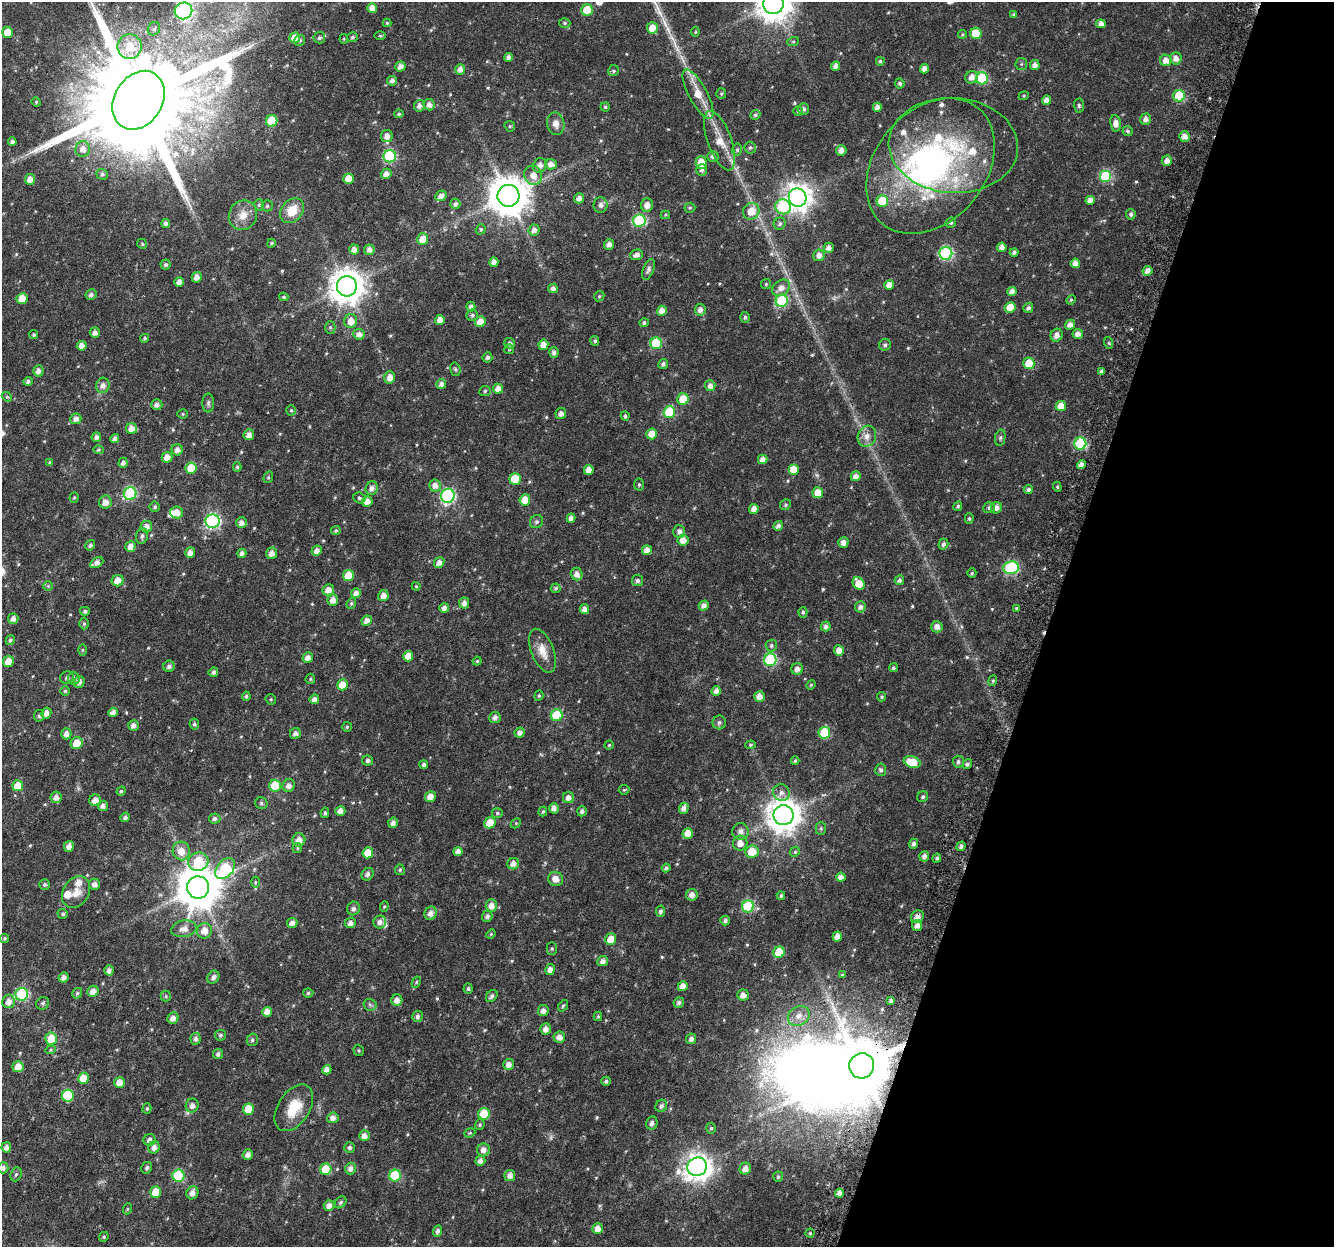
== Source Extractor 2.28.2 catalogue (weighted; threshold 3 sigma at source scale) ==
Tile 8 of 4 x 4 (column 4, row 2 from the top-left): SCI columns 4051-5382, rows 2797-4041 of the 5445 x 5654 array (HDU 1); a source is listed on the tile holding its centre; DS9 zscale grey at full resolution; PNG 1336 x 1249 px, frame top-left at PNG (2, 2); each listed source drawn as its Kron ellipse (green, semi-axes under 4 px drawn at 4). Shown black and unused: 21% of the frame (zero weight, under 3 of 6 exposures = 5% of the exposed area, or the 3 px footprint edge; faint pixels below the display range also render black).
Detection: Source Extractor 2.28.2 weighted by HDU 2 'WHT'; one run over the whole footprint, this tile lists its part. Background 0.0185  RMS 0.0024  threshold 0.00974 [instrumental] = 3 sigma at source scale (4.09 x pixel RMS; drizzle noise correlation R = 1.36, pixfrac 0.8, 0.0396/0.0396 arcsec/px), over >= 5 px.
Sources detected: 567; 3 too faint to see at this stretch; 2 inside a brighter object's white glare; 1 cosmic-ray / hot-pixel residue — neither listed nor drawn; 13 inside a brighter listed object's ellipse — not listed separately; of the other 548, all 500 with FLUX_AUTO >= 0.238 (the completeness limit of this list) listed and drawn (48 fainter detections not listed), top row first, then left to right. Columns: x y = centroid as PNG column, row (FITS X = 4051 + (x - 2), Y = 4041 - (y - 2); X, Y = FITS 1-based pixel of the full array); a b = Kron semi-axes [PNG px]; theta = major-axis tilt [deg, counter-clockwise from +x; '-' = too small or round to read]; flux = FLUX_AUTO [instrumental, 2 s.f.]
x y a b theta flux
773 4 10 10 - 430
372 8 5 5 - 1.6
587 10 6 5 - 6.2
183 11 9 8 - 36
1014 15 4 4 - 0.43
387 23 4 4 - 0.25
565 23 6 4 -17 0.34
1101 24 5 4 - 1.1
652 28 5 5 - 2.9
154 29 7 6 - 0.53
8 32 5 5 - 3.3
695 32 5 3 - 0.24
976 33 5 5 - 5
962 34 5 4 - 0.25
380 36 6 4 -1 0.26
352 37 5 5 - 0.39
295 38 5 5 - 2.6
319 38 6 5 - 0.54
344 39 4 4 - 0.24
300 40 6 5 - 0.44
793 42 6 4 19 0.25
130 47 12 12 - 4.4
508 57 4 4 - 0.81
1176 58 6 6 - 1.4
1166 60 6 5 - 1.7
880 61 4 4 - 0.36
1021 64 6 5 - 0.38
1035 65 5 5 - 1.2
400 66 5 5 - 1.3
836 66 5 4 - 1.2
460 69 5 5 - 1.3
924 69 5 4 - 1.3
613 71 6 5 - 0.42
971 77 6 6 - 1.4
982 78 6 6 - 16
392 81 5 4 - 0.83
900 83 5 4 - 0.51
698 94 27 9 -62 4.4
721 94 5 5 - 0.34
1024 96 5 4 - 0.25
1179 96 6 6 - 9.2
139 100 31 24 58 7600
1046 100 5 4 - 1.2
36 102 5 4 - 0.27
429 105 6 5 - 1.1
1079 105 7 5 -86 0.37
419 106 5 5 - 0.93
605 107 4 4 - 0.36
877 107 4 4 - 0.99
803 109 6 5 - 0.57
798 111 4 4 - 0.33
399 114 5 4 - 0.34
755 115 5 4 - 0.41
1146 119 5 5 - 1.1
272 121 6 5 - 6.8
1116 123 8 5 -82 1.4
556 124 11 8 -80 1.5
510 126 5 5 - 0.29
1127 131 5 5 - 0.45
387 136 6 6 - 1.3
1184 136 5 5 - 1.4
720 141 31 12 -70 4.4
12 142 4 4 - 0.63
953 145 65 47 -4 26
750 148 6 5 - 0.44
83 149 8 7 - 1.6
737 150 6 5 - 0.41
841 150 5 5 - 1.2
390 156 6 6 - 20
713 156 6 5 - 0.68
1167 161 5 5 - 1.2
701 162 6 5 - 3.6
551 164 6 5 - 1.2
540 165 7 6 - 1.1
930 166 75 55 50 64
702 170 6 5 - 0.64
102 174 6 5 - 0.44
386 174 5 5 - 1.2
533 175 10 9 - 2.2
1106 176 6 6 - 16
30 179 5 5 - 1.7
348 179 5 5 - 3.1
441 196 6 5 - 1.2
508 196 11 11 - 600
798 197 9 8 - 240
579 198 5 5 - 1.1
1090 200 4 4 - 1.4
882 201 6 5 - 6.5
455 204 5 5 - 0.66
259 205 5 5 - 0.38
600 205 8 7 - 0.87
647 205 6 6 - 1.4
267 206 5 5 - 0.38
783 207 8 7 - 14
690 208 5 5 - 0.28
292 211 14 10 46 3.7
751 211 8 8 - 3.2
1131 214 5 5 - 0.52
243 215 15 14 - 2.6
665 215 5 4 - 0.25
639 220 6 6 - 20
166 223 4 4 - 0.63
951 223 5 5 - 0.51
780 224 6 5 - 0.55
481 229 5 4 - 0.38
534 230 5 5 - 1.1
423 239 6 5 - 3.1
271 243 4 4 - 0.33
142 244 5 4 - 0.29
609 244 5 5 - 1.2
1002 247 5 4 - 1.1
829 248 5 5 - 1.1
354 249 5 5 - 1.4
369 250 5 5 - 1.2
1014 252 4 4 - 0.57
946 253 6 6 - 27
637 255 6 5 - 1.1
819 255 6 5 - 1.1
494 262 4 4 - 1.1
1075 263 5 4 - 1.5
166 264 5 5 - 0.46
648 269 11 5 68 0.61
1147 271 5 4 - 1.3
197 277 5 5 - 1.3
179 282 5 4 - 1.2
766 284 5 5 - 0.28
889 285 5 5 - 1.8
347 286 10 10 - 400
553 288 5 4 - 0.91
781 288 10 7 36 1.7
1012 291 5 4 - 1.2
91 295 6 5 - 0.64
599 296 5 4 - 0.34
284 297 4 3 - 0.32
22 299 5 5 - 4.1
1071 300 5 4 - 0.27
782 301 6 6 - 18
471 307 5 4 - 0.86
1010 307 5 5 - 3.2
1028 308 5 4 - 0.57
700 310 6 5 - 1.1
662 311 5 5 - 1.5
472 315 5 5 - 0.47
745 317 5 4 - 0.47
440 320 5 4 - 1.5
351 321 7 6 - 2
480 322 6 5 - 2.2
644 323 5 4 - 0.44
1070 325 5 5 - 1.3
330 327 6 5 - 0.4
95 333 5 5 - 1.1
359 334 6 5 - 1.2
1078 334 5 5 - 1.2
34 335 4 4 - 0.31
1057 335 6 6 - 1.4
145 338 4 3 - 0.32
595 341 5 4 - 0.44
510 343 5 5 - 0.62
656 343 6 6 - 11
1109 343 6 3 -71 0.28
543 345 5 5 - 1.8
885 345 6 5 - 0.56
82 346 5 5 - 1.5
509 349 5 5 - 0.35
554 352 5 4 - 0.8
487 357 5 5 - 0.61
1029 363 6 5 - 4.4
663 364 5 4 - 0.67
455 369 7 5 -74 0.34
38 371 5 5 - 1.2
1102 371 4 4 - 0.51
390 377 6 5 - 1.5
28 381 4 4 - 0.51
441 384 5 5 - 1
103 385 8 6 74 1
710 386 5 5 - 1.1
498 389 5 5 - 1.4
485 391 5 5 - 0.35
7 397 5 4 - 0.28
683 399 6 5 - 5.1
208 403 9 6 90 0.57
157 405 5 5 - 0.92
1061 406 5 5 - 2.9
291 410 5 4 - 0.31
669 412 6 5 - 9.5
183 414 5 4 - 0.26
561 414 5 5 - 1
625 416 4 4 - 0.45
76 419 5 5 - 1.1
132 429 5 5 - 1.8
652 434 5 5 - 2.7
249 435 5 5 - 1.2
867 436 11 9 71 1.6
96 437 5 5 - 0.78
1000 438 8 5 79 0.4
115 439 4 4 - 0.95
1080 444 6 6 - 18
98 450 5 4 - 0.29
177 450 5 5 - 1.1
167 457 5 5 - 1.8
763 459 5 4 - 1.2
50 463 4 4 - 0.4
123 463 5 4 - 0.76
1081 465 4 4 - 1.1
237 467 5 4 - 0.31
191 468 5 5 - 4.8
794 469 5 5 - 2.8
589 470 5 4 - 1.6
856 476 5 5 - 1.3
268 477 6 4 69 0.31
515 479 5 5 - 6.3
639 484 6 5 - 0.35
435 486 6 6 - 1.3
1057 487 5 4 - 0.26
372 488 7 6 - 1
1028 490 4 4 - 0.58
130 493 6 6 - 19
818 493 5 5 - 3
448 496 7 6 - 36
74 497 5 4 - 0.26
359 498 6 5 - 0.39
525 500 5 5 - 3.2
105 502 7 6 - 1.5
367 502 5 5 - 1.6
785 505 5 5 - 0.35
958 506 5 4 - 0.42
155 507 5 5 - 0.43
989 508 5 5 - 0.47
996 508 5 5 - 1.1
754 509 5 4 - 1.3
177 512 6 6 - 2.2
571 518 4 4 - 1
969 518 5 4 - 0.31
212 521 7 7 - 40
536 522 7 6 - 0.55
241 523 5 5 - 1.2
146 526 6 5 - 1.4
778 526 5 4 - 0.75
336 531 5 4 - 0.41
679 531 6 6 - 0.89
142 536 8 6 76 0.6
683 540 5 5 - 1.6
843 542 5 5 - 1.2
943 544 5 5 - 0.61
90 545 5 4 - 0.51
130 546 5 5 - 1.6
647 550 5 5 - 1.7
317 551 5 5 - 1.3
190 553 5 4 - 1.3
242 553 5 4 - 0.97
272 553 6 5 - 1.3
439 562 6 5 - 1.1
96 563 7 4 29 1.1
1011 568 8 6 9 26
972 573 4 4 - 0.29
577 574 6 6 - 1.3
348 576 5 5 - 5
637 580 5 5 - 0.61
899 580 5 5 - 0.62
118 581 6 5 - 2.4
859 583 7 5 -56 3.6
48 586 5 5 - 0.27
416 586 4 4 - 0.24
556 588 5 4 - 0.4
328 590 6 5 - 1.6
356 593 5 5 - 1.2
383 596 5 5 - 1.4
333 600 6 5 - 1.5
351 603 6 4 69 0.33
464 603 5 5 - 1.1
704 605 5 4 - 1
860 607 6 5 - 0.83
444 608 5 5 - 1.1
1016 608 4 4 - 0.3
584 609 5 4 - 1.1
85 611 5 4 - 0.43
803 612 5 4 - 0.39
13 619 5 5 - 1.2
367 621 5 5 - 1.4
84 624 6 5 - 0.33
826 626 5 5 - 0.92
937 627 6 5 - 1.3
10 640 5 4 - 0.5
771 645 6 5 - 0.43
83 650 5 3 - 0.25
839 650 5 5 - 1.6
542 651 23 11 -69 2.9
408 656 5 5 - 2.2
308 658 5 5 - 1.3
770 660 6 6 - 20
477 661 4 4 - 0.25
8 662 5 5 - 2.8
169 666 5 5 - 0.71
893 668 4 4 - 0.42
797 669 6 5 - 1.1
213 672 5 4 - 0.64
67 678 7 6 - 0.54
74 678 6 6 - 0.83
310 679 5 4 - 0.29
993 681 5 4 - 0.3
79 682 6 5 - 1.1
342 685 5 5 - 3.6
811 685 5 4 - 0.26
65 691 5 4 - 0.37
716 691 5 4 - 1.1
246 696 5 4 - 0.4
539 696 5 4 - 0.27
759 696 5 5 - 1.6
882 697 4 4 - 0.32
271 699 5 5 - 0.29
314 699 5 4 - 1.1
113 712 5 4 - 1.1
46 713 5 5 - 1.3
557 715 6 6 - 10
39 716 6 5 - 0.47
495 717 5 5 - 0.87
719 722 7 6 - 0.52
194 724 5 4 - 0.44
133 725 5 5 - 0.95
347 727 5 5 - 0.32
295 733 5 5 - 0.97
520 733 5 5 - 1.1
824 733 6 5 - 10
66 734 5 5 - 1.1
77 743 6 5 - 3.2
609 745 4 4 - 0.24
750 745 5 4 - 0.3
368 760 5 5 - 0.63
795 761 4 3 - 0.29
912 762 8 5 -18 5
958 762 6 5 - 0.55
967 764 5 4 - 0.56
424 765 4 4 - 0.55
881 770 6 5 - 0.57
18 786 5 5 - 4.5
275 786 6 5 - 8.1
289 786 6 6 - 1.1
624 790 5 5 - 0.24
121 791 5 4 - 0.35
781 793 8 8 - 0.96
56 797 6 5 - 1.2
430 797 5 5 - 2.1
923 797 6 5 - 0.44
568 798 5 5 - 1.2
95 800 6 5 - 1.7
261 803 6 6 - 0.42
103 806 5 5 - 0.91
554 808 5 5 - 1.1
684 808 6 5 - 1.1
340 811 5 4 - 1.2
543 811 5 4 - 0.33
582 811 5 4 - 0.57
325 813 5 4 - 0.41
497 813 5 5 - 0.37
783 815 10 10 - 380
125 817 5 4 - 0.6
215 819 6 5 - 0.65
393 823 5 5 - 0.94
490 823 6 5 - 3.5
516 823 5 4 - 0.26
821 828 6 5 - 0.35
740 831 8 8 - 1.3
688 833 5 5 - 2.3
299 840 6 6 - 1.6
740 843 7 7 - 1.7
913 844 5 4 - 0.7
69 846 5 5 - 1.2
961 846 5 4 - 0.74
297 848 5 4 - 0.26
181 851 9 8 - 2.4
458 851 4 4 - 1.1
752 851 7 6 - 4
795 852 5 4 - 0.29
368 853 5 5 - 3.5
924 856 5 5 - 0.89
937 858 5 4 - 0.46
198 862 10 9 - 11
513 864 6 5 - 1.4
666 868 4 4 - 0.49
225 869 12 8 49 16
400 870 5 5 - 0.34
367 874 6 6 - 0.78
841 877 5 4 - 1.1
556 879 7 7 - 1.6
255 882 5 3 - 0.25
45 884 5 5 - 0.39
94 884 6 5 - 1
198 887 11 11 - 740
76 892 17 13 58 2.4
692 895 6 6 - 1.2
781 895 4 3 - 0.33
491 905 6 5 - 1.6
384 906 5 4 - 0.25
748 906 6 6 - 16
353 908 7 6 - 0.74
661 911 5 4 - 0.54
431 913 7 6 - 1.3
63 914 5 5 - 0.38
487 916 6 5 - 0.69
917 917 7 6 - 1.3
725 921 5 5 - 0.54
380 922 6 6 - 1.2
292 923 5 5 - 1.2
350 923 5 5 - 1.1
917 925 5 5 - 1.2
184 929 13 8 10 1.7
204 931 8 7 - 2.1
491 934 5 4 - 0.24
837 937 5 4 - 1.5
5 938 4 4 - 0.31
611 939 6 5 - 3
552 948 6 5 - 0.36
779 952 5 5 - 6
603 961 5 5 - 0.97
550 969 5 5 - 1.2
109 970 5 4 - 0.98
842 974 4 3 - 0.3
63 977 5 4 - 1.1
213 977 7 5 57 0.79
416 982 6 4 62 0.28
683 986 5 4 - 1.8
468 989 5 4 - 0.4
93 991 6 5 - 1.5
77 993 5 4 - 0.38
308 993 5 4 - 0.35
22 994 6 6 - 24
743 995 6 5 - 1.2
166 996 5 5 - 0.3
492 996 7 5 50 0.61
397 1000 6 5 - 1.4
8 1001 7 6 - 1.5
891 1001 4 4 - 0.51
43 1003 7 6 - 0.48
679 1003 5 5 - 0.63
370 1005 6 6 - 0.45
563 1006 6 4 53 0.35
543 1011 5 5 - 1.1
267 1012 5 5 - 1.8
417 1016 5 5 - 0.66
598 1016 5 4 - 0.26
799 1016 11 9 32 2
173 1018 6 5 - 1.3
546 1029 6 5 - 1.4
220 1035 5 5 - 0.44
559 1037 6 5 - 1.4
51 1039 6 6 - 4.1
195 1039 6 5 - 0.75
691 1039 5 5 - 0.85
252 1040 6 5 - 0.48
51 1050 5 4 - 0.29
359 1050 6 5 - 0.3
218 1054 5 5 - 0.63
509 1064 5 5 - 1.3
862 1066 13 12 - 1400
18 1067 5 5 - 2.6
327 1070 5 4 - 1.3
83 1078 5 5 - 4.7
606 1081 5 4 - 0.5
119 1083 5 5 - 2.8
68 1095 6 6 - 9.9
192 1105 7 6 - 1.2
661 1106 6 5 - 0.64
147 1108 5 4 - 0.32
294 1108 26 15 57 5.7
248 1109 5 5 - 4.5
484 1114 6 5 - 5.9
333 1118 5 5 - 1.2
652 1123 6 5 - 0.84
480 1125 5 5 - 0.34
711 1128 5 5 - 0.36
470 1133 6 4 22 0.28
364 1136 5 5 - 1.3
150 1140 6 6 - 1
6 1147 5 5 - 1.1
154 1147 6 5 - 1.2
350 1148 5 5 - 0.55
483 1150 6 6 - 1.3
248 1154 5 5 - 1.2
480 1161 5 4 - 1.1
697 1167 10 9 - 210
3 1168 5 5 - 0.72
147 1168 6 5 - 0.49
326 1169 6 5 - 5
350 1169 6 5 - 1.1
745 1169 6 5 - 1.4
16 1174 7 5 70 0.45
510 1175 5 5 - 1.2
178 1176 6 6 - 12
395 1176 6 6 - 12
778 1177 5 5 - 0.38
156 1192 6 5 - 4.3
192 1193 7 5 61 1.2
839 1193 4 4 - 1.3
341 1202 6 5 - 0.45
329 1206 5 5 - 1.2
127 1209 5 3 - 0.25
598 1228 5 5 - 1.5
438 1231 6 4 68 0.7
810 1233 4 4 - 0.27
104 1237 5 4 - 0.3
Overlapping masked pixels (flux is a lower limit): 2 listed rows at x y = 917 917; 862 1066
Isophote crosses this tile's border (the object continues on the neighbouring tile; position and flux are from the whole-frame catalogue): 4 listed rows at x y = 773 4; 183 11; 139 100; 3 1168